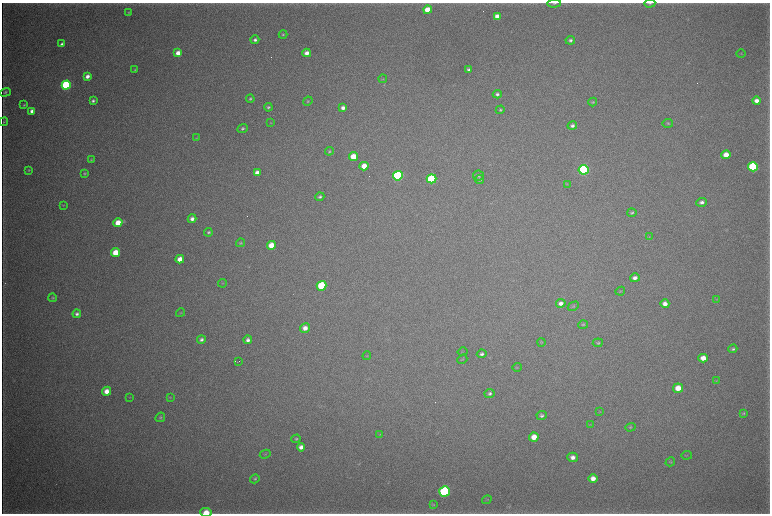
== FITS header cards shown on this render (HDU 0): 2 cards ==
NAXIS1  =                 1536 / length of data axis 1
NAXIS2  =                 1023 / length of data axis 2

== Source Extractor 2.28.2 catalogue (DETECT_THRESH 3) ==
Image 1536 x 1023 px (HDU 0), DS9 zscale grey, zoomed out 1/2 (1 PNG px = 2 x 2 image px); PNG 772 x 516 px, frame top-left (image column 1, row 1022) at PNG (2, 3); each listed source drawn as its Kron ellipse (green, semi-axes under 4 px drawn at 4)
Background 4470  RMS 38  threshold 114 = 3 sigma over >= 5 px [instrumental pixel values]
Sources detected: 117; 4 cannot appear on this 1/2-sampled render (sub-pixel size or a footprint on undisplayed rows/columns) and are neither listed nor drawn; the other 113 listed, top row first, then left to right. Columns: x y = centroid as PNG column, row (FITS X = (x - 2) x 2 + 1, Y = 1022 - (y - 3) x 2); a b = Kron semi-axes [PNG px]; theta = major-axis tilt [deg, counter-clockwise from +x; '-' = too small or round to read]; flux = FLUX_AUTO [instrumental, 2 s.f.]
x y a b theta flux
554 3 6 3 7 1.3e+04
650 3 5 3 - 9.8e+03
428 10 4 4 - 1.6e+05
129 12 3 2 - 4.7e+03
497 16 4 3 - 6.2e+04
283 35 4 3 - 8.4e+03
255 40 4 4 - 2.0e+04
570 40 5 4 - 1.8e+04
62 44 4 3 - 2.2e+04
178 53 4 4 - 7.8e+04
307 53 4 4 - 5.7e+04
741 54 5 3 - 5.1e+03
135 70 4 3 - 6.3e+03
469 70 4 3 - 2.3e+04
87 76 4 3 - 4.0e+04
383 79 4 3 - 6.2e+03
66 85 4 4 - 1.1e+06
5 92 5 3 - 1.3e+04
497 94 4 3 - 2.0e+04
250 99 4 3 - 1.2e+04
93 101 3 3 - 1.7e+04
308 101 5 3 - 8.7e+03
757 101 4 3 - 4.6e+04
593 102 4 3 - 7.7e+03
24 105 3 2 - 7.2e+03
268 107 4 3 - 1.2e+04
343 108 4 3 - 3.6e+04
500 110 4 4 - 1.2e+04
32 111 4 3 - 5.4e+04
4 122 4 3 - 7.9e+03
270 123 3 3 - 4.4e+03
668 123 5 3 - 8.4e+03
572 126 5 4 - 2.4e+04
243 129 5 4 - 1.5e+04
196 138 4 3 - 5.6e+03
329 151 4 3 - 9.2e+03
726 155 4 4 - 9.8e+04
353 157 4 4 - 1.6e+05
91 160 3 3 - 5.8e+03
364 166 4 4 - 1.1e+05
753 167 5 4 - 9.6e+05
29 170 4 3 - 7.5e+03
584 170 5 5 - 1.8e+06
85 173 3 3 - 8.2e+03
257 173 4 4 - 5.8e+04
398 176 5 4 - 1.5e+06
478 176 5 5 - 1.6e+04
431 179 5 4 - 6.7e+05
479 180 4 4 - 1.4e+04
567 184 3 3 - 4.5e+03
320 197 4 4 - 1.5e+04
702 202 5 4 - 2.9e+04
63 205 4 3 - 5.5e+03
632 213 4 3 - 1.3e+04
192 219 4 4 - 3.6e+04
118 223 4 4 - 1.3e+05
208 232 4 4 - 1.2e+04
649 237 3 2 - 3.8e+03
241 243 4 4 - 9.8e+03
271 245 4 4 - 1.2e+05
116 253 4 4 - 1.7e+05
180 259 4 4 - 8.1e+04
635 278 5 4 - 3.7e+04
223 283 4 4 - 7.6e+03
322 286 5 4 - 4.8e+05
620 291 5 3 - 6.0e+03
53 298 4 3 - 8.6e+03
717 299 3 2 - 4.4e+03
561 303 5 4 - 3.7e+04
665 304 4 4 - 4.9e+04
573 306 6 4 30 1.0e+04
180 313 5 3 - 7.4e+03
77 314 4 4 - 2.1e+04
583 325 5 3 - 9.3e+03
305 328 5 4 - 5.6e+04
201 339 4 4 - 2.0e+04
248 340 4 4 - 2.7e+04
541 342 4 2 - 6.2e+03
598 343 5 4 - 1.2e+04
733 349 4 3 - 1.6e+04
463 352 5 2 - 4.0e+03
482 354 5 4 - 2.3e+04
367 356 4 3 - 5.8e+03
703 358 4 4 - 7.4e+04
462 359 5 3 - 6.3e+03
238 362 2 1 - 2.7e+03
517 367 4 3 - 7.0e+03
716 381 3 2 - 5.0e+03
678 388 5 4 - 9.3e+04
106 391 5 4 - 6.8e+04
490 393 5 4 - 1.9e+04
130 397 3 3 - 4.7e+03
170 397 4 3 - 5.4e+03
600 412 4 2 - 4.3e+03
743 413 4 3 - 9.9e+03
542 416 5 4 - 1.8e+04
160 417 5 4 - 1.1e+04
590 424 3 2 - 4.6e+03
630 427 5 3 - 8.3e+03
380 434 3 2 - 4.5e+03
534 437 5 4 - 9.4e+04
296 439 4 4 - 1.1e+04
301 447 4 4 - 4.3e+04
265 454 5 2 - 7.1e+03
687 455 5 1 - 3.7e+03
573 457 5 4 - 3.8e+04
670 462 5 3 - 7.5e+03
593 478 4 4 - 4.9e+04
255 479 5 4 - 1.3e+04
445 492 5 5 - 1.5e+06
487 500 5 3 - 6.0e+03
433 505 3 3 - 4.5e+03
206 512 6 4 -2 1.0e+05
At the frame edge (FLAGS 8, measured only in part): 3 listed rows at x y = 554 3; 650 3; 206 512
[4 sub-pixel or undisplayed-footprint detections neither listed nor drawn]